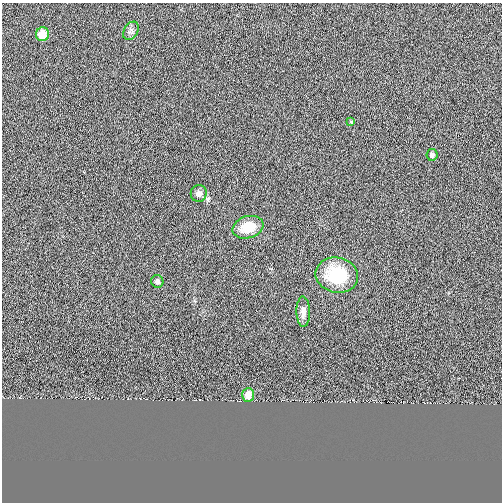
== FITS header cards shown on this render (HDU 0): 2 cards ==
NAXIS1  =                  500
NAXIS2  =                  500

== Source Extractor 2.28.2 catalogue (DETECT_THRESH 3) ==
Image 500 x 500 px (HDU 0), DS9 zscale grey, 1 PNG px = 1 image px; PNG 504 x 504 px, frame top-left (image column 1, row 500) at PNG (2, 3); each listed source drawn as its Kron ellipse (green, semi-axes under 4 px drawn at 4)
Background 8.92e-04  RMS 0.047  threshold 0.14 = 3 sigma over >= 5 px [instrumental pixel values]
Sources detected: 10; all 10 listed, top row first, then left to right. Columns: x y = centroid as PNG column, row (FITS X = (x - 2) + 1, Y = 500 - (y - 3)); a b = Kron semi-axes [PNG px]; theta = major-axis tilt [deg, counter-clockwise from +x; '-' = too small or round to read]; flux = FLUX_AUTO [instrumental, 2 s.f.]
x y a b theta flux
131 31 10 7 55 11
42 34 7 6 - 54
351 122 4 4 - 2.7
432 155 6 6 - 12
199 193 8 8 - 17
248 227 16 11 16 72
337 275 21 17 -11 160
157 281 6 6 - 12
303 312 15 6 -89 20
248 395 7 6 - 35